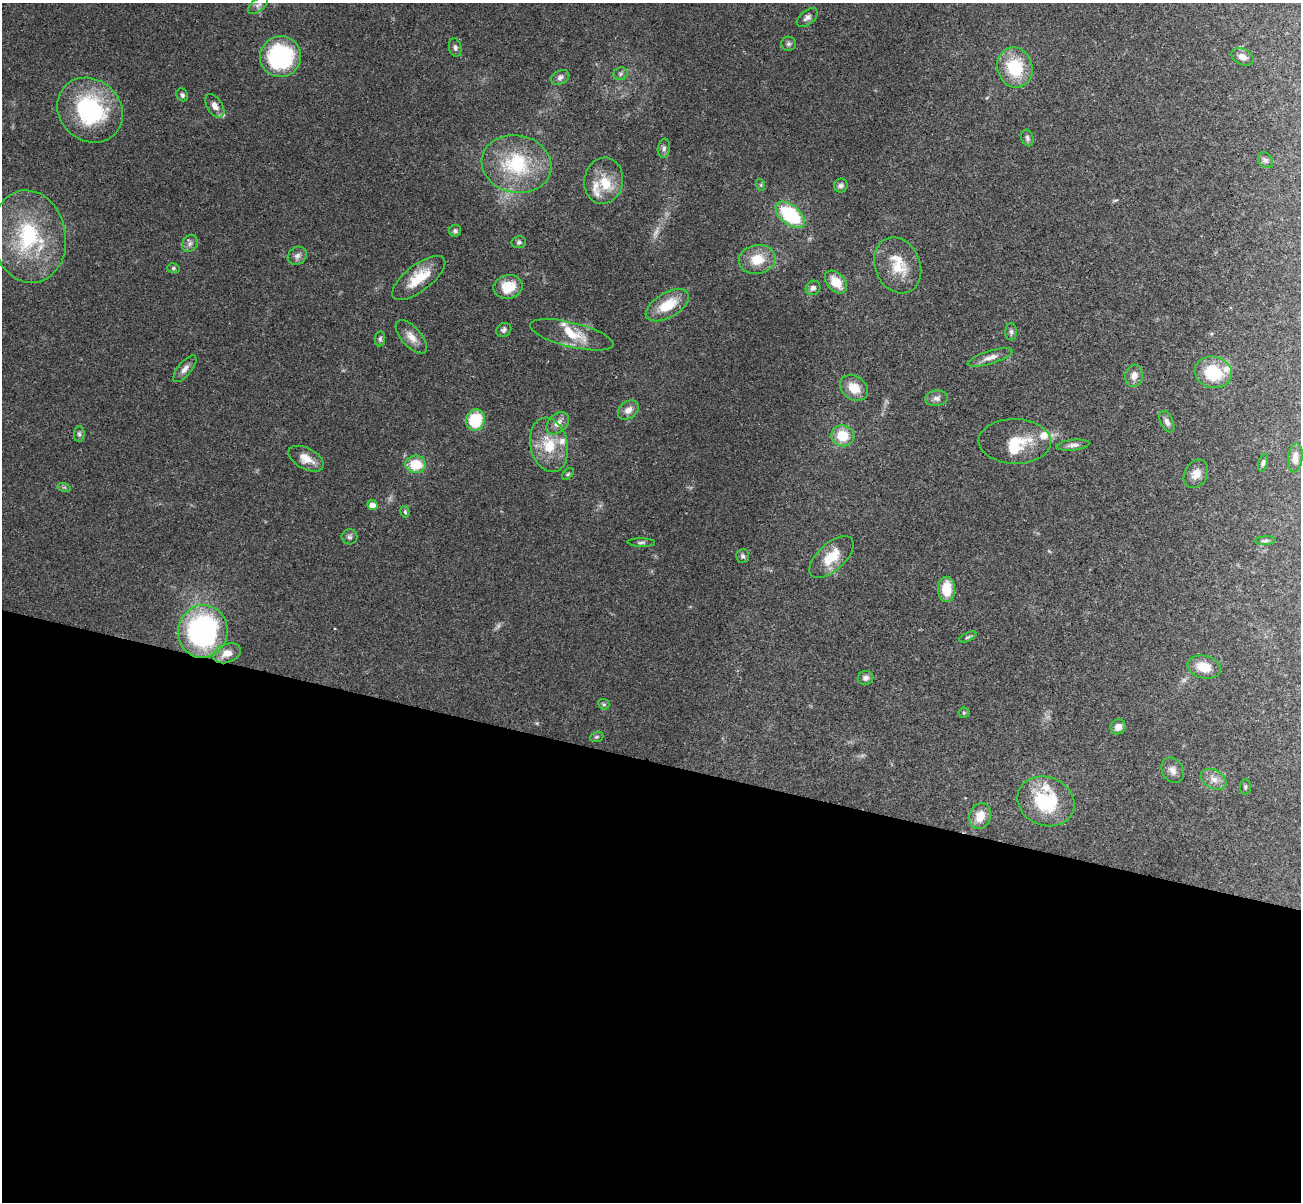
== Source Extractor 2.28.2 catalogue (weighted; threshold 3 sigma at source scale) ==
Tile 14 of 4 x 4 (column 2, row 4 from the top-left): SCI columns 1323-2621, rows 310-1509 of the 5240 x 5291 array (HDU 1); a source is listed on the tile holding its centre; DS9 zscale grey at full resolution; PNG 1303 x 1204 px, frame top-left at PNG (2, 3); each listed source drawn as its Kron ellipse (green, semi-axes under 4 px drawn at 4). Shown black and unused: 37% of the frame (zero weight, under 3 of 4 exposures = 6% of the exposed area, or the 3 px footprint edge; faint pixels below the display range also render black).
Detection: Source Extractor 2.28.2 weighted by HDU 2 'WHT'; one run over the whole footprint, this tile lists its part. Background 0.0482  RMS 0.0052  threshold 0.0236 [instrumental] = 3 sigma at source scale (4.5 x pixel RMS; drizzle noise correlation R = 1.50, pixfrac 1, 0.05/0.05 arcsec/px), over >= 5 px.
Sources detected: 94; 2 too faint to see at this stretch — neither listed nor drawn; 10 inside a brighter listed object's ellipse — not listed separately; the other 82 listed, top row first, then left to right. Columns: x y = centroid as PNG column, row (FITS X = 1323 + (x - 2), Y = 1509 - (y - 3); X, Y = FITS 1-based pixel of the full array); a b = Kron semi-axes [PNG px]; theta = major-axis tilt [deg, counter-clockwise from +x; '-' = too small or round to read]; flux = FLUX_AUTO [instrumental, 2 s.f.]
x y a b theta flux
258 5 12 6 40 1.8
807 18 12 7 38 2.1
788 44 7 7 - 1.3
455 47 9 6 -79 1.4
280 57 20 20 - 58
1242 57 11 8 -24 3.1
1015 67 20 17 -72 24
621 74 7 6 - 1.3
560 77 10 6 26 1.9
182 95 7 5 -59 1.2
215 106 13 7 -58 3.5
90 110 35 30 -42 58
1027 138 8 6 -72 1.3
664 148 9 6 80 1.7
1266 160 8 6 -51 1.7
516 164 35 28 -12 39
604 181 23 19 80 13
761 185 6 4 -72 0.66
841 186 7 7 - 1.6
790 215 17 9 -39 39
455 231 6 6 - 1.2
29 237 46 37 -80 53
519 242 7 6 - 1.3
190 243 9 7 59 2
297 256 10 8 39 2.3
757 259 18 14 10 12
898 265 29 22 -66 16
173 268 6 5 - 0.89
419 278 32 13 38 14
836 282 13 8 -47 9.7
508 287 15 12 12 11
813 288 7 7 - 1.9
667 305 24 12 30 15
504 330 8 6 33 1.4
1011 332 9 5 -89 1.4
572 335 43 12 -14 13
411 337 20 9 -48 5
380 339 7 5 82 1.1
990 357 23 6 17 4
185 369 16 6 50 3
1213 372 19 15 -15 22
1134 376 11 9 81 4.1
854 388 15 11 -36 8.8
937 398 11 7 4 2.2
628 410 11 8 40 3.7
475 420 11 9 71 22
1167 422 11 6 -65 1.9
558 423 13 9 44 3.9
79 434 8 5 83 1.1
843 436 11 10 - 13
1015 441 36 22 -2 17
549 445 27 18 -78 17
1073 445 16 5 6 2.3
1295 458 14 7 84 3.3
306 459 19 10 -28 6.6
1263 463 9 4 73 1.4
416 464 10 9 - 14
568 474 7 4 45 0.81
1196 474 15 11 60 4.6
64 487 6 4 -18 0.79
372 505 5 5 - 4.4
405 512 6 4 -74 0.79
349 537 8 7 - 1.5
1265 541 10 4 5 1.2
641 542 14 4 -2 1.3
743 556 7 6 - 1.4
831 557 27 13 42 12
946 589 12 8 90 13
203 631 26 25 - 110
968 637 9 4 26 0.98
227 653 14 9 20 6.2
1204 667 17 11 -13 9.6
866 678 8 7 - 2.1
604 704 6 5 - 0.83
964 713 5 5 - 0.67
1118 727 8 7 - 3.4
597 737 7 5 19 0.82
1173 770 13 10 -60 3.2
1214 779 13 9 -29 4.3
1245 787 8 5 90 1
1046 801 29 24 -21 32
980 816 13 10 70 7.6